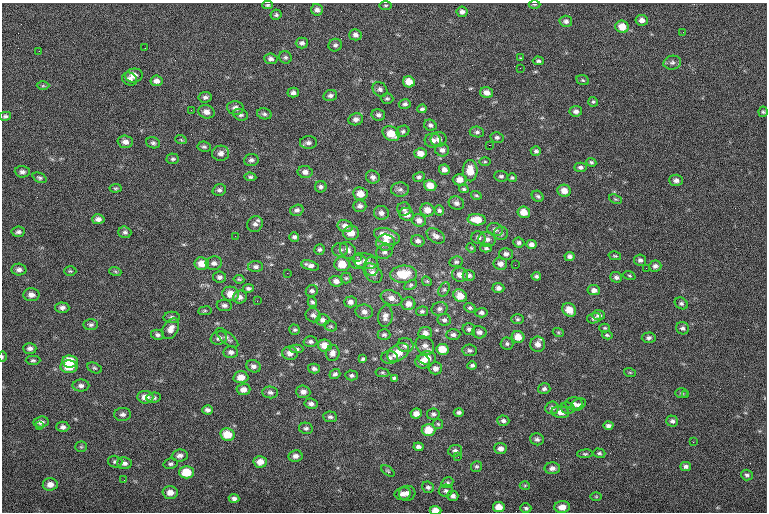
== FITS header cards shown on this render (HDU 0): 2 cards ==
NAXIS1  =                  765
NAXIS2  =                  510

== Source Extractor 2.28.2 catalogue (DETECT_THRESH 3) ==
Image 765 x 510 px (HDU 0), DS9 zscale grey, 1 PNG px = 1 image px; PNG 769 x 514 px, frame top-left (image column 1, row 510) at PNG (2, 3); each listed source drawn as its Kron ellipse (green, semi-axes under 4 px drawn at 4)
Background -0.544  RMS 8.1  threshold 24.2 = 3 sigma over >= 5 px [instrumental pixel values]
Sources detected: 312; all 312 listed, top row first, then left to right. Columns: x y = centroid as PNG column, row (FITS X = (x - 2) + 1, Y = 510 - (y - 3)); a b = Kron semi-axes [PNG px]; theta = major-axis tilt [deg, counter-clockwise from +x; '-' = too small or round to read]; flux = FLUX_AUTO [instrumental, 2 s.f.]
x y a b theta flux
534 4 6 3 0 570
267 5 5 3 - 830
386 5 6 3 1 680
317 10 6 5 - 1800
462 12 5 5 - 1900
276 15 5 5 - 970
642 20 6 5 - 2400
566 21 6 5 - 1500
622 27 6 6 - 6600
683 32 2 2 - 570
355 35 6 5 - 1900
302 43 6 5 - 1500
335 45 7 6 - 1300
145 48 3 2 - 400
39 51 2 2 - 1200
285 57 6 6 - 1100
520 58 3 2 - 470
271 59 7 5 -6 1700
538 61 5 4 - 1100
672 63 9 7 11 1700
520 68 2 2 - 220
134 75 9 7 7 3700
130 79 8 6 -26 2000
583 80 6 5 - 750
156 81 6 5 - 2300
409 82 6 5 - 5900
43 86 6 4 0 730
380 89 8 6 -42 1800
293 93 5 5 - 1600
487 93 6 5 - 3000
330 95 7 5 12 1500
205 97 7 5 7 1300
387 98 6 5 - 860
593 102 5 5 - 830
405 104 6 5 - 1400
235 108 8 7 - 2500
422 109 4 3 - 1000
191 110 3 2 - 490
576 111 6 5 - 1700
206 112 8 6 -17 2800
763 112 5 4 - 780
264 114 7 5 -12 1200
240 115 7 5 -17 1200
378 115 7 5 -11 1600
5 116 6 4 14 1000
356 119 7 6 - 2100
430 125 6 5 - 1500
403 131 6 5 - 1200
477 132 7 5 -7 1300
391 134 9 7 -29 8300
497 137 6 5 - 1200
439 139 8 7 - 2000
181 140 6 3 -20 620
433 141 8 7 - 2500
125 142 8 6 -2 2600
153 143 7 5 -17 1200
308 143 8 6 1 1800
489 145 2 2 - 3600
204 147 6 5 - 1000
442 150 7 6 - 2100
536 151 5 4 - 1200
221 153 8 7 - 2500
420 153 6 5 - 3800
173 159 6 5 - 1000
251 160 7 6 - 1500
485 162 5 3 - 630
591 162 5 4 - 1000
580 167 6 4 3 1300
444 170 5 5 - 2300
470 171 10 7 -89 7300
22 172 7 5 -4 1600
305 172 7 6 - 2300
501 176 7 5 -6 1100
250 177 6 4 -6 1000
373 177 7 6 - 2000
419 177 6 5 - 1100
40 178 7 4 -24 1000
512 178 5 4 - 790
460 180 7 6 - 3600
676 180 7 5 -3 1900
430 186 6 5 - 5900
321 187 5 5 - 1300
116 188 6 4 5 750
400 189 9 7 3 1700
464 189 5 3 - 730
219 190 7 5 19 1400
564 191 6 6 - 4900
360 194 7 6 - 5500
476 195 5 3 - 740
538 196 6 5 - 1100
615 199 6 4 -24 750
456 203 8 6 -21 1800
360 206 6 6 - 1800
404 209 7 6 - 1600
297 210 7 5 17 1600
427 210 7 6 - 4600
439 210 5 4 - 1100
524 212 6 5 - 5800
381 213 7 7 - 2300
407 214 7 6 - 3400
98 219 6 5 - 2000
419 220 7 6 - 2600
477 220 9 5 -5 7600
255 224 8 7 - 2200
345 226 7 6 - 3100
495 230 8 6 -21 1700
18 232 7 5 6 1400
125 232 6 6 - 1300
351 233 8 7 - 5000
501 233 7 6 - 1200
235 236 2 2 - 1200
387 236 13 7 -20 7600
436 236 10 6 -32 2400
294 237 5 4 - 1300
478 238 7 6 - 1800
487 239 9 7 -7 2500
418 241 7 6 - 1800
386 243 9 8 - 4700
519 243 5 5 - 1300
531 244 5 4 - 2100
471 248 5 4 - 500
486 248 6 4 -1 1100
319 249 5 5 - 1200
340 250 8 7 - 1600
348 250 9 7 -54 2600
384 252 8 7 - 1700
506 254 7 6 - 1800
570 256 5 4 - 1400
615 256 6 3 -14 780
357 257 3 3 - 1200
640 260 6 6 - 1600
365 261 13 7 -12 3300
358 262 9 7 6 3300
456 262 7 5 11 1100
214 263 8 6 12 2100
202 264 7 6 - 5800
342 264 8 7 - 8400
500 264 7 6 - 2600
310 265 9 4 -16 2400
515 265 2 2 - 1900
655 266 6 5 - 1800
256 267 7 5 0 1600
372 267 9 7 -87 2500
646 268 2 2 - 970
19 270 7 6 - 1800
70 271 6 5 - 740
115 271 6 4 -20 660
287 273 2 2 - 3700
373 273 11 8 -48 3200
403 274 13 8 4 13000
460 275 8 7 - 3300
469 275 6 5 - 1600
536 276 5 4 - 1100
629 276 6 4 -20 730
219 277 6 5 - 1500
616 277 6 5 - 1500
346 278 5 5 - 780
239 279 5 3 - 690
336 281 7 5 -7 2500
427 281 5 4 - 740
411 285 7 4 28 870
248 288 5 4 - 1100
498 288 6 5 - 1900
444 289 7 5 62 1200
594 290 6 5 - 2200
312 291 6 5 - 1200
231 294 8 7 - 5800
31 295 8 6 2 2600
460 296 7 6 - 6800
240 297 7 6 - 1700
391 298 11 7 -20 3400
257 301 2 2 - 280
312 302 5 4 - 1100
350 302 6 5 - 2000
681 303 7 5 -32 1200
408 304 7 6 - 3600
224 305 8 5 -7 1600
62 308 7 5 -1 1800
470 308 6 4 -20 930
439 309 8 7 - 1800
569 310 7 6 - 6500
205 311 7 3 8 650
422 311 6 5 - 1000
364 312 9 7 -7 2500
481 313 6 4 5 1400
313 315 8 7 - 1800
599 315 6 5 - 1700
385 316 11 7 80 2900
172 317 8 6 1 1500
594 318 7 5 17 1500
518 319 6 5 - 980
323 320 7 5 5 1900
444 320 6 6 - 1500
91 325 7 5 4 1400
331 326 6 5 - 890
605 328 5 4 - 710
682 328 6 6 - 1400
171 329 11 7 60 3700
469 329 6 6 - 1400
295 330 5 5 - 910
479 332 7 6 - 1900
558 332 5 3 - 610
425 333 7 6 - 2800
158 335 6 5 - 1400
384 335 6 5 - 1100
453 335 7 5 2 1400
607 335 5 3 - 830
518 337 6 6 - 5600
219 338 8 6 15 2300
227 338 13 5 -39 1900
649 338 7 5 5 1500
310 342 7 5 -4 1400
507 343 6 6 - 1100
538 344 7 7 - 3300
325 345 7 6 - 5700
405 345 8 7 - 2200
425 346 10 8 -42 2900
30 348 7 5 0 1700
297 349 7 4 -1 1100
442 349 6 5 - 8400
470 350 7 5 -7 1300
231 352 7 6 - 1800
290 353 8 6 -9 2900
333 353 8 7 - 2500
398 353 12 8 33 8500
2 357 5 3 - 460
389 357 8 6 -1 1800
427 358 9 7 1 5900
363 359 4 3 - 890
33 360 7 4 0 900
70 361 8 6 -8 11000
423 362 7 7 - 3200
253 366 7 6 - 1800
472 366 5 4 - 1100
69 367 8 6 -3 11000
94 368 7 5 -26 940
435 368 6 6 - 2400
314 369 6 5 - 1500
382 373 7 3 -8 700
630 373 6 3 -19 560
335 374 5 5 - 1300
352 375 6 5 - 1300
241 377 7 6 - 5200
394 378 4 3 - 840
81 386 8 6 0 2100
243 389 7 5 3 3000
544 389 6 5 - 1400
270 392 8 6 -6 1600
303 392 7 6 - 2500
682 393 6 4 -1 910
686 394 3 2 - 890
145 397 8 6 -6 4700
154 398 7 5 6 1400
311 404 6 5 - 1900
574 404 8 6 1 1800
578 405 8 5 30 1700
552 408 7 6 - 1800
568 408 7 5 -15 1200
208 410 5 4 - 1800
459 412 5 4 - 1400
560 412 9 6 -10 3400
416 413 5 5 - 3200
123 414 8 6 1 1700
433 414 6 5 - 1300
330 417 7 5 -4 1300
503 421 6 5 - 1500
672 421 6 5 - 1400
41 422 7 5 7 2100
438 424 5 5 - 680
39 426 3 2 - 490
608 426 5 4 - 1500
63 427 6 5 - 1600
306 428 7 5 -11 1300
428 430 7 6 - 9600
227 434 7 6 - 9700
537 439 7 6 - 1600
693 442 2 2 - 1600
81 447 5 5 - 730
418 447 5 4 - 1700
500 448 6 5 - 2700
455 451 7 6 - 1700
599 453 6 4 -17 940
585 454 8 4 4 830
180 455 8 6 6 2200
295 456 7 6 - 2200
458 457 2 2 - 230
115 462 7 5 -14 1200
260 462 6 6 - 4200
125 463 7 6 - 1900
171 464 7 5 13 1100
477 466 5 5 - 930
686 466 5 4 - 1600
552 468 8 6 -1 2200
388 471 7 4 -36 720
186 472 7 6 - 13000
747 475 6 5 - 1200
124 480 3 2 - 390
447 483 6 5 - 1100
50 484 7 6 - 3300
525 485 5 3 - 540
428 487 6 5 - 1200
446 491 7 6 - 1400
170 492 7 6 - 4000
407 493 8 7 - 2600
403 494 8 6 12 2500
453 496 5 5 - 1700
596 496 6 4 -1 530
234 498 5 4 - 1600
499 507 6 5 - 6200
562 507 8 6 2 4100
526 508 5 4 - 1100
435 510 6 4 -3 5400
At the frame edge (FLAGS 8, measured only in part): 2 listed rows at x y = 2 357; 435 510